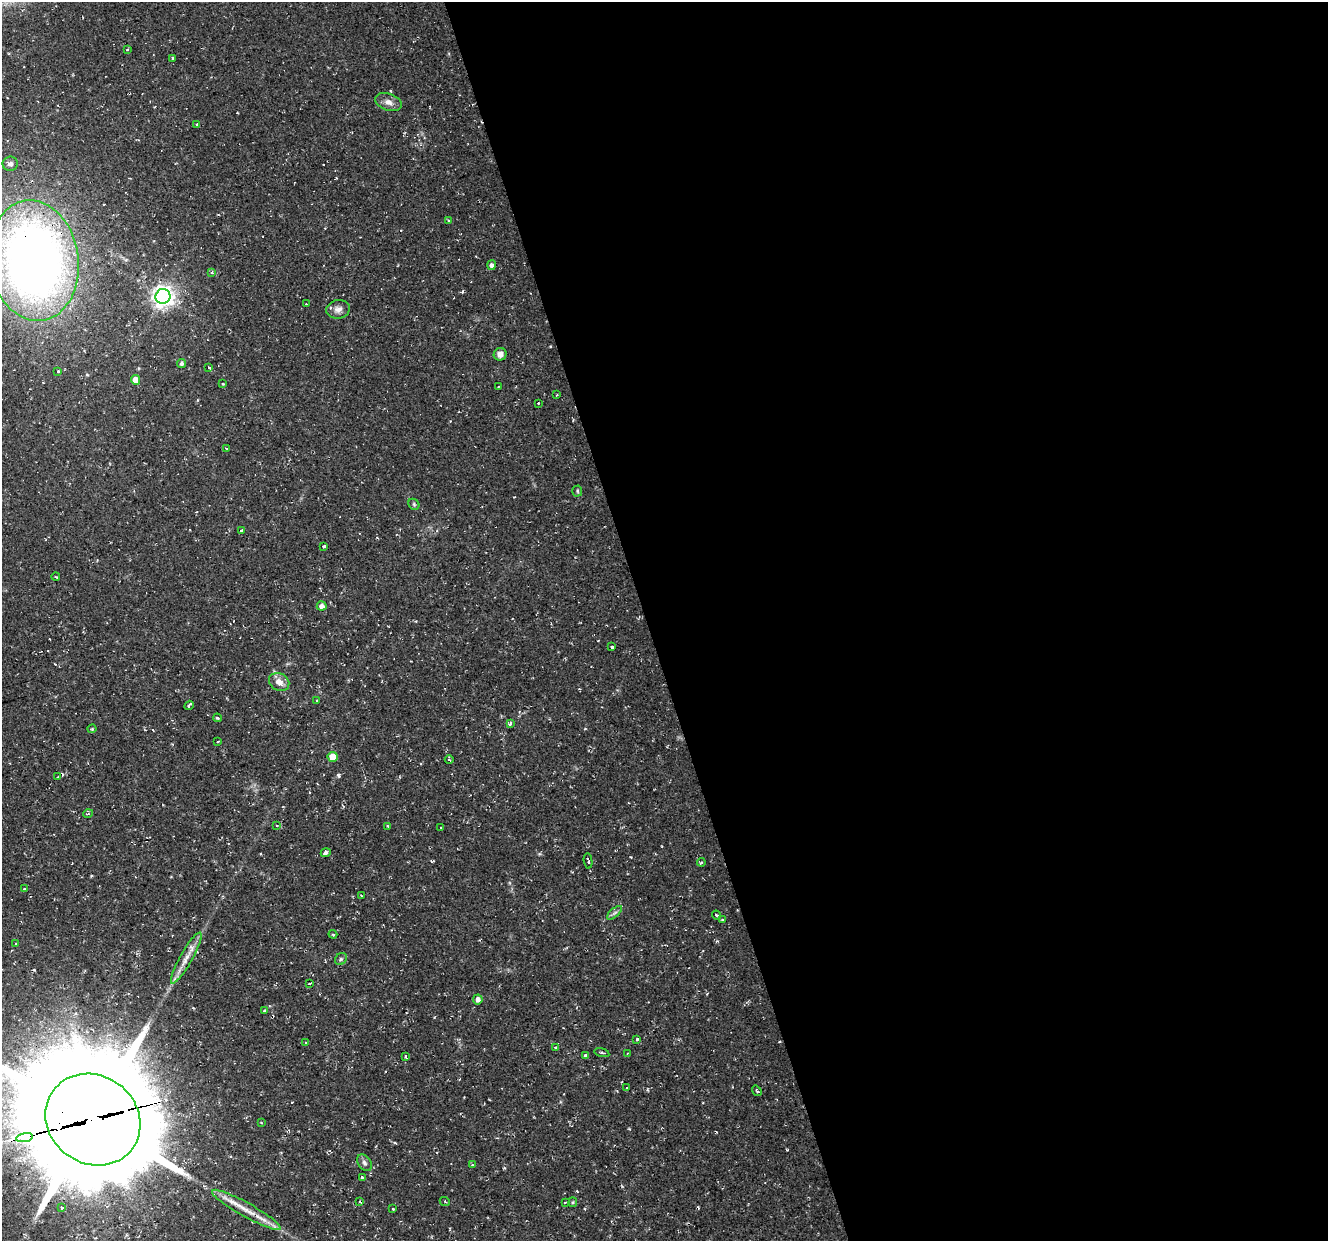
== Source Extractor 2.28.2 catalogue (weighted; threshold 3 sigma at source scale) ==
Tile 8 of 4 x 4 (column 4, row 2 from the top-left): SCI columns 3978-5303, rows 2585-3823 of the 5303 x 5123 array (HDU 1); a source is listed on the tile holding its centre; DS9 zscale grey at full resolution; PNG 1330 x 1243 px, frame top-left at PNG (2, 2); each listed source drawn as its Kron ellipse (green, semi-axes under 4 px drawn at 4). Shown black and unused: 51% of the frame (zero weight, under 2 of 3 exposures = <1% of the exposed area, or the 3 px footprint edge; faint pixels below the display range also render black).
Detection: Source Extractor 2.28.2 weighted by HDU 2 'WHT'; one run over the whole footprint, this tile lists its part. Background 0.0251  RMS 0.0042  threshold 0.0187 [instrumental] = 3 sigma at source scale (4.5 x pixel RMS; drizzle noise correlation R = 1.50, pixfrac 1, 0.0396/0.0396 arcsec/px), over >= 5 px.
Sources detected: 93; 2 inside a brighter object's white glare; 10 cosmic-ray / hot-pixel residue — neither listed nor drawn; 1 inside a brighter listed object's ellipse — not listed separately; the other 80 listed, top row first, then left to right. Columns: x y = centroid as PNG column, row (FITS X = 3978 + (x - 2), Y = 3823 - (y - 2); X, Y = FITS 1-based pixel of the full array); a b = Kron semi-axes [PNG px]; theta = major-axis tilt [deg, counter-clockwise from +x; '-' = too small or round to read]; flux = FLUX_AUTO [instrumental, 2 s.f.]
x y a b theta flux
127 50 3 3 - 0.71
173 58 3 3 - 1.2
388 102 14 8 -19 2.9
197 124 4 3 - 0.38
10 164 8 7 - 1.6
448 221 3 3 - 0.91
34 261 60 44 -81 380
491 265 5 4 - 1.4
212 272 3 3 - 0.69
163 296 7 7 - 280
306 304 3 2 - 0.4
338 309 12 9 8 2.3
500 354 6 6 - 2.5
182 363 4 4 - 1.2
208 368 3 3 - 1.8
58 371 3 3 - 1.2
136 380 5 4 - 4
223 384 3 3 - 0.39
498 387 3 2 - 0.28
557 395 2 2 - 0.42
538 403 3 2 - 0.48
226 449 3 2 - 0.61
577 491 5 5 - 0.58
414 504 6 5 - 0.65
241 530 3 3 - 0.46
324 546 4 3 - 1.7
56 577 4 2 - 0.36
322 606 5 4 - 2.1
612 646 3 3 - 5.2
279 682 10 8 -29 3.4
317 701 3 3 - 0.5
189 705 5 3 - 1.4
217 718 4 3 - 0.58
510 724 4 3 - 2.8
92 729 4 4 - 0.53
218 741 3 2 - 0.39
333 757 5 5 - 7
449 760 4 3 - 0.48
58 777 3 3 - 0.67
88 814 5 3 - 0.48
277 826 2 2 - 0.27
387 826 4 2 - 0.33
441 827 3 2 - 0.44
326 853 5 4 - 1.1
588 861 7 3 -80 0.83
701 862 4 3 - 0.44
25 889 4 3 - 0.7
361 895 3 2 - 0.31
614 913 9 4 41 1.1
716 915 4 3 - 0.52
722 919 3 3 - 0.81
333 934 4 3 - 0.52
16 944 3 2 - 0.53
186 958 29 6 60 5
341 959 6 5 - 0.87
310 983 4 2 - 0.84
478 999 5 5 - 2
264 1011 3 3 - 0.49
637 1039 4 4 - 0.5
306 1043 4 3 - 0.36
555 1047 4 3 - 0.47
602 1053 7 2 -15 0.52
627 1053 2 2 - 0.43
586 1056 3 3 - 18
406 1057 3 3 - 2.1
627 1088 3 3 - 0.47
757 1091 5 3 - 0.51
93 1120 49 44 -37 13000
261 1123 3 3 - 0.36
24 1138 8 4 11 160
365 1163 9 6 -57 1.3
472 1165 4 3 - 0.4
362 1177 3 3 - 2.5
360 1202 4 2 - 0.44
445 1202 5 3 - 0.47
565 1202 4 3 - 0.45
573 1202 5 4 - 0.49
61 1208 3 3 - 2.8
393 1209 3 3 - 0.79
246 1210 39 7 -29 7.7
Overlapping masked pixels (flux is a lower limit): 4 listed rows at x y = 34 261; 93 1120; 24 1138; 246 1210
Isophote crosses this tile's border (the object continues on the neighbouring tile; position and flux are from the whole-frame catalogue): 2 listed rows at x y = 34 261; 93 1120
Unlisted compact peaks at least as high as the median listed source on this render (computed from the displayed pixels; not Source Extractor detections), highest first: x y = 338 775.